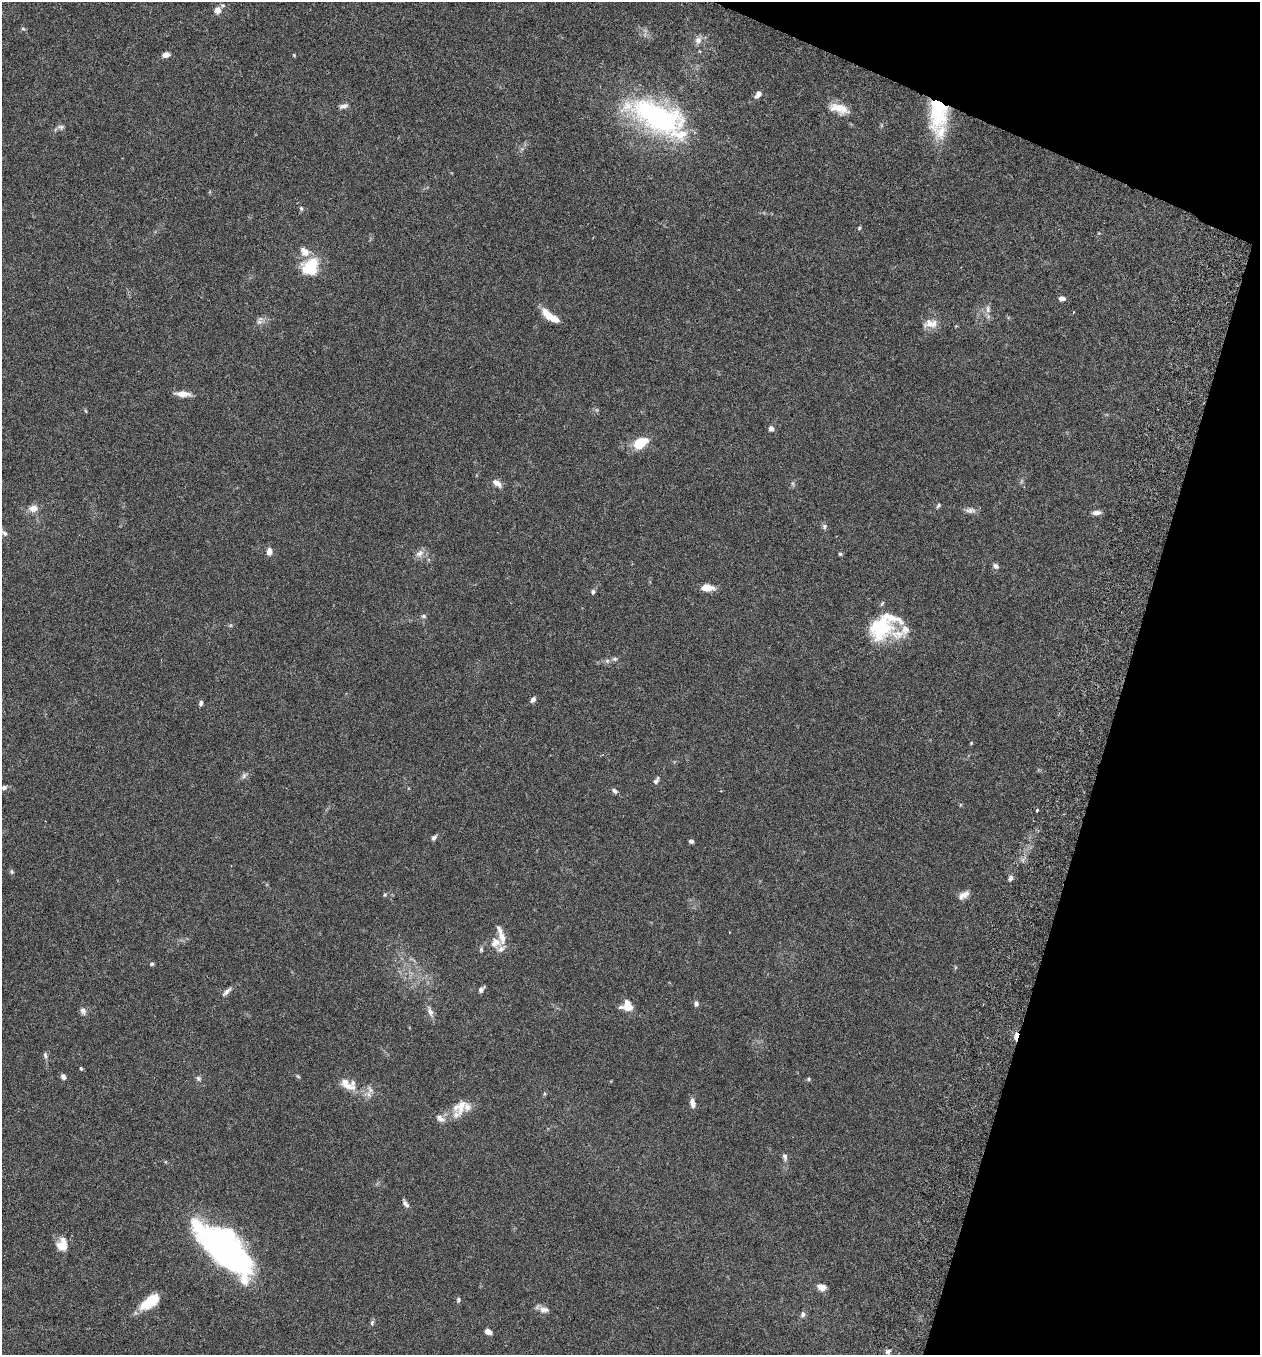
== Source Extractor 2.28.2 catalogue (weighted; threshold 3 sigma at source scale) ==
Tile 8 of 4 x 4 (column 4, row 2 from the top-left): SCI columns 3965-5222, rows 2734-4086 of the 5543 x 5465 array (HDU 1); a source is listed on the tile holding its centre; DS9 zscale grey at full resolution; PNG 1262 x 1357 px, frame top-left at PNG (2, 2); no overlay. Shown black and unused: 15% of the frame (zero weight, under 3 of 6 exposures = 3% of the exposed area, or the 3 px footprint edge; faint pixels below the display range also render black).
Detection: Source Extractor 2.28.2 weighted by HDU 2 'WHT'; one run over the whole footprint, this tile lists its part. Background 0.0173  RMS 0.0019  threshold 0.00795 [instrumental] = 3 sigma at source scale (4.09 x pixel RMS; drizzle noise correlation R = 1.36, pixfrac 0.8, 0.05/0.05 arcsec/px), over >= 5 px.
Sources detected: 100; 3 inside a brighter object's white glare — not listed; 9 inside a brighter listed object's ellipse — not listed separately; the other 88 listed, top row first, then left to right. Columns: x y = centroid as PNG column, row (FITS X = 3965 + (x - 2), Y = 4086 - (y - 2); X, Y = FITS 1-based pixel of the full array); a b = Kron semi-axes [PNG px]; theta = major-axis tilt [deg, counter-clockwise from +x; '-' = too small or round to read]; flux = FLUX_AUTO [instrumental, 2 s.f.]
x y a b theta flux
217 10 10 9 - 1.2
23 29 5 5 - 0.26
698 40 11 9 70 0.99
166 55 8 5 8 1
294 55 4 4 - 0.14
758 94 10 6 54 0.85
343 106 12 6 14 0.75
839 108 25 11 -17 2.8
938 113 40 21 87 12
658 116 80 35 -22 32
61 127 10 6 -6 0.51
301 208 7 5 -73 0.3
859 228 5 4 - 0.22
304 252 12 9 -45 1.6
310 266 19 14 48 7
1062 298 7 5 4 0.72
988 309 12 6 -86 0.8
550 316 23 7 -36 2.7
259 322 8 7 - 0.61
930 324 20 11 5 1.9
183 394 18 7 -3 1.5
86 411 6 3 -70 0.18
771 428 5 5 - 0.7
642 442 9 7 16 3.9
497 483 12 6 -35 1.1
793 483 8 4 -90 0.29
938 505 7 4 51 0.29
33 508 13 9 5 1.3
970 510 15 7 1 0.82
1096 513 11 5 5 0.78
824 526 7 6 - 0.42
5 533 9 6 -39 0.57
269 552 10 6 81 0.94
419 553 14 8 32 1
840 554 5 5 - 0.26
996 566 8 6 -45 0.56
707 587 11 6 -3 2.7
593 592 6 5 - 0.4
423 616 7 5 -16 0.33
880 628 32 27 39 9.9
615 659 8 6 1 0.42
533 700 7 5 55 0.58
201 703 7 5 74 0.38
971 743 5 3 - 0.16
244 775 10 5 52 0.5
656 780 11 5 59 0.49
4 787 8 6 19 0.49
615 791 8 5 -39 0.48
1037 811 3 2 - 0.23
434 838 7 5 53 0.5
691 841 5 4 - 0.43
12 872 7 5 -82 0.27
1011 878 7 5 67 0.52
385 895 6 5 - 0.24
963 895 15 7 31 1.1
495 943 16 13 36 1.9
481 950 7 5 -89 0.3
152 964 5 5 - 0.29
481 990 8 5 48 0.56
227 992 16 5 42 0.73
627 1003 16 8 46 1.8
696 1004 7 5 -90 0.47
83 1011 10 7 -73 0.7
430 1012 14 7 -69 0.89
1016 1036 11 4 79 1.5
45 1055 9 5 -76 0.43
81 1068 3 3 - 0.49
298 1076 6 4 -31 0.22
63 1077 7 5 -61 0.52
198 1078 7 6 - 0.42
808 1079 5 5 - 0.23
347 1084 25 10 -35 2.7
370 1089 11 7 -63 0.87
692 1103 11 6 -78 1
460 1107 25 16 59 3.1
440 1118 12 7 -35 0.99
785 1157 11 6 -82 0.56
405 1203 12 5 -59 0.58
62 1245 14 11 89 2.6
227 1250 58 26 -44 55
821 1287 10 7 -24 1.1
458 1300 6 5 - 0.36
150 1302 21 10 36 5.2
544 1310 14 9 -2 1
803 1314 8 6 79 0.51
372 1323 7 5 74 0.34
488 1332 7 5 -24 1.1
888 1351 8 5 30 0.46
Overlapping masked pixels (flux is a lower limit): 2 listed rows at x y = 938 113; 1016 1036